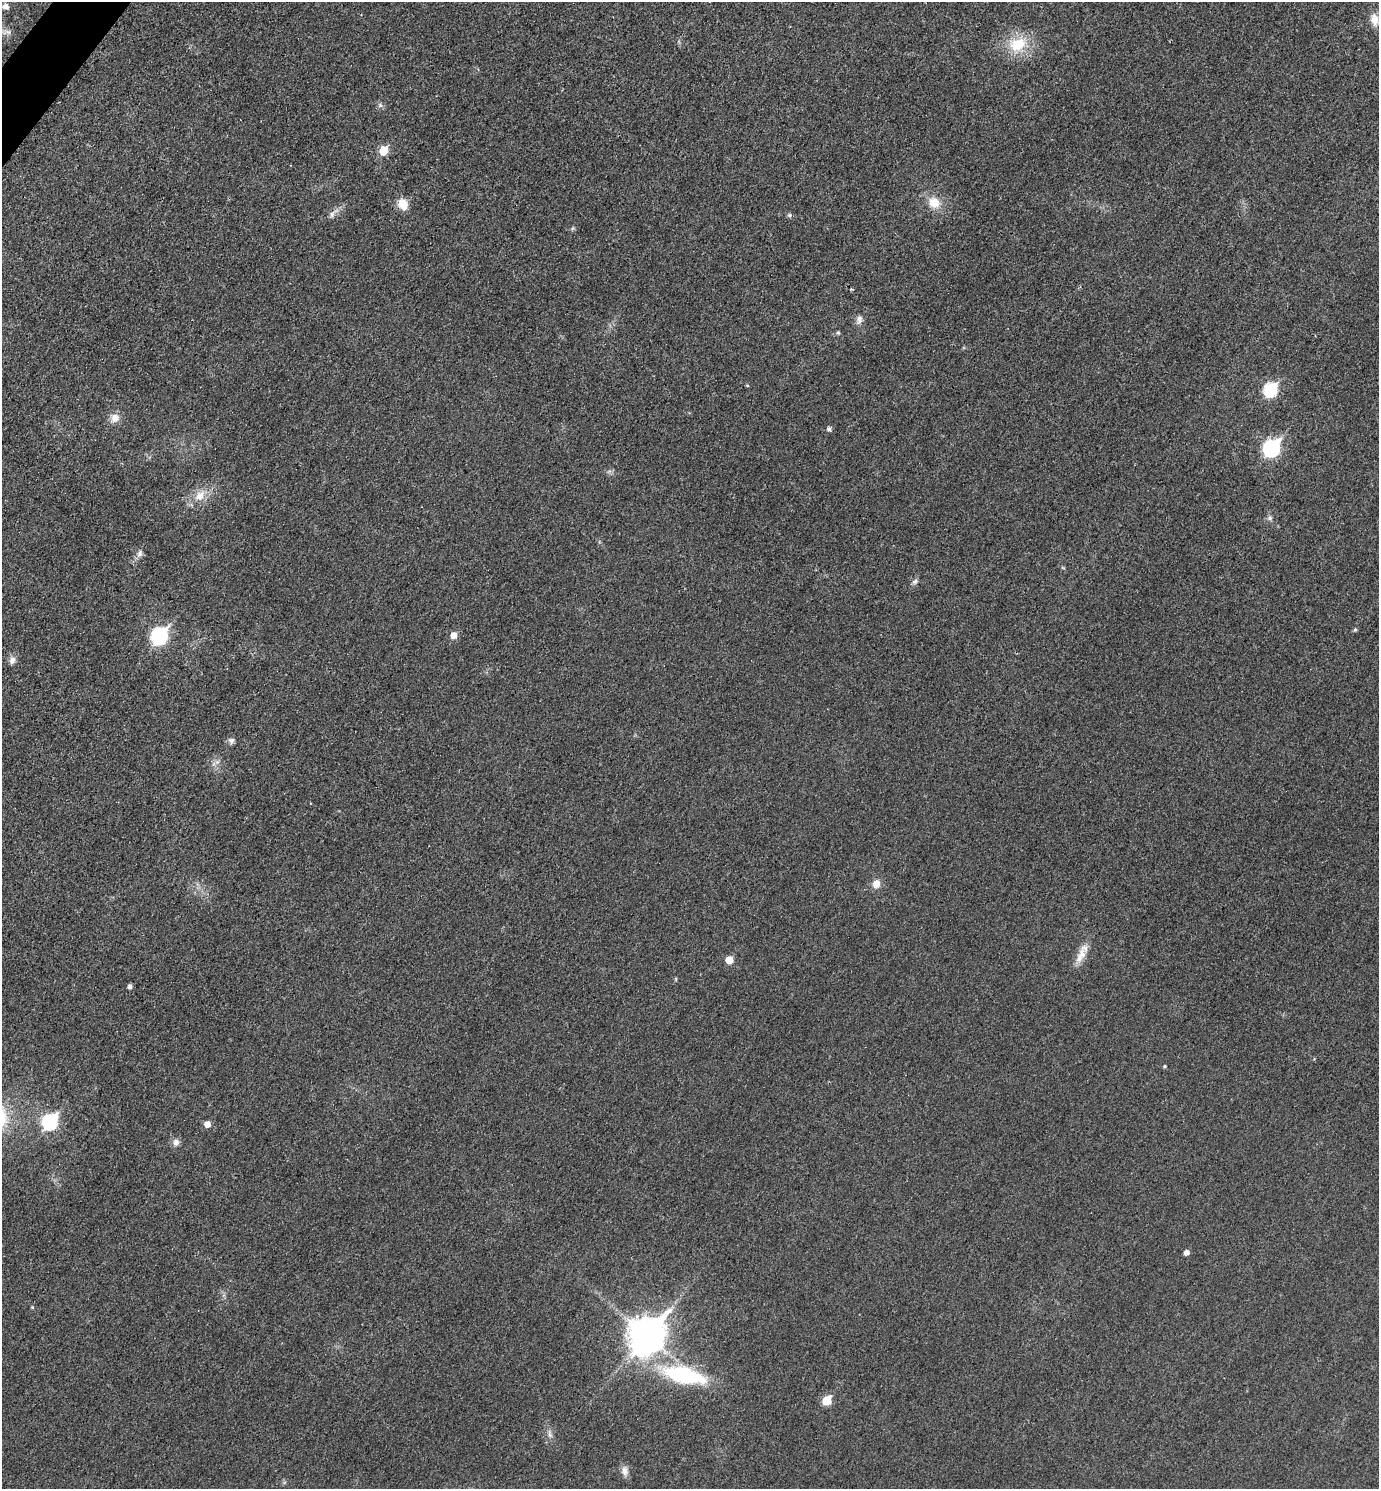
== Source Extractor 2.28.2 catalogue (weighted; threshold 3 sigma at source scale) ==
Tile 11 of 4 x 4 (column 3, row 3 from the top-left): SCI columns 2915-4291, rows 1503-2989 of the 5978 x 5975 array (HDU 1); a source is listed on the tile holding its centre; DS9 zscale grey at full resolution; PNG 1381 x 1491 px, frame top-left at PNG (2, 2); no overlay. Shown black and unused: <1% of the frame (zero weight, under 3 of 4 exposures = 1% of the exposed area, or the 3 px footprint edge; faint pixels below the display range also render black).
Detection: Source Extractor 2.28.2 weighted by HDU 2 'WHT'; one run over the whole footprint, this tile lists its part. Background 0.0434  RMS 0.0064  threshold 0.029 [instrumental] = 3 sigma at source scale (4.5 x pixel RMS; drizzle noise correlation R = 1.50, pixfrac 1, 0.05/0.05 arcsec/px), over >= 5 px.
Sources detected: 44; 1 cosmic-ray / hot-pixel residue — not listed; the other 43 listed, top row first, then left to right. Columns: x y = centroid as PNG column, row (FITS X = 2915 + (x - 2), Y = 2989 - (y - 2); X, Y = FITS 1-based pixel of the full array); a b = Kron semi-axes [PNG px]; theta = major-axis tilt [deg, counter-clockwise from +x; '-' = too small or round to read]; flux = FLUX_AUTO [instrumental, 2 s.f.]
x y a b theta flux
5 6 7 6 - 3.1
1374 20 18 10 -82 6.3
7 32 15 6 4 3.3
1017 44 22 16 22 23
380 105 6 6 - 1.5
384 150 6 6 - 16
934 203 15 13 -42 11
403 204 12 10 -53 9.3
332 214 9 6 71 2.3
789 215 6 5 - 1.1
573 228 6 4 70 0.86
859 320 14 8 78 3.5
838 333 5 4 - 0.93
747 385 5 3 - 0.56
1271 390 8 7 - 70
115 418 11 10 - 5.7
829 429 5 5 - 1.9
1272 448 9 7 54 160
200 496 18 11 43 9.6
1270 518 7 6 - 1.7
140 554 11 7 66 2.8
915 581 8 6 37 1.9
1355 630 5 5 - 0.98
454 635 6 5 - 6.2
159 636 9 7 55 150
12 660 9 7 68 3.4
231 740 8 8 - 2.2
217 762 7 5 44 1.7
876 884 11 10 - 5.4
1081 955 26 10 64 8.6
729 960 6 6 - 9.5
676 979 6 3 -72 0.61
130 986 5 4 - 2.2
1164 1066 4 3 - 0.71
50 1121 8 7 - 100
207 1124 5 5 - 5.5
176 1142 9 8 - 3.3
1186 1252 5 5 - 3
32 1307 5 3 - 0.65
647 1335 14 11 52 1400
684 1375 46 17 -13 67
827 1400 6 5 - 21
625 1471 14 9 -86 3.9